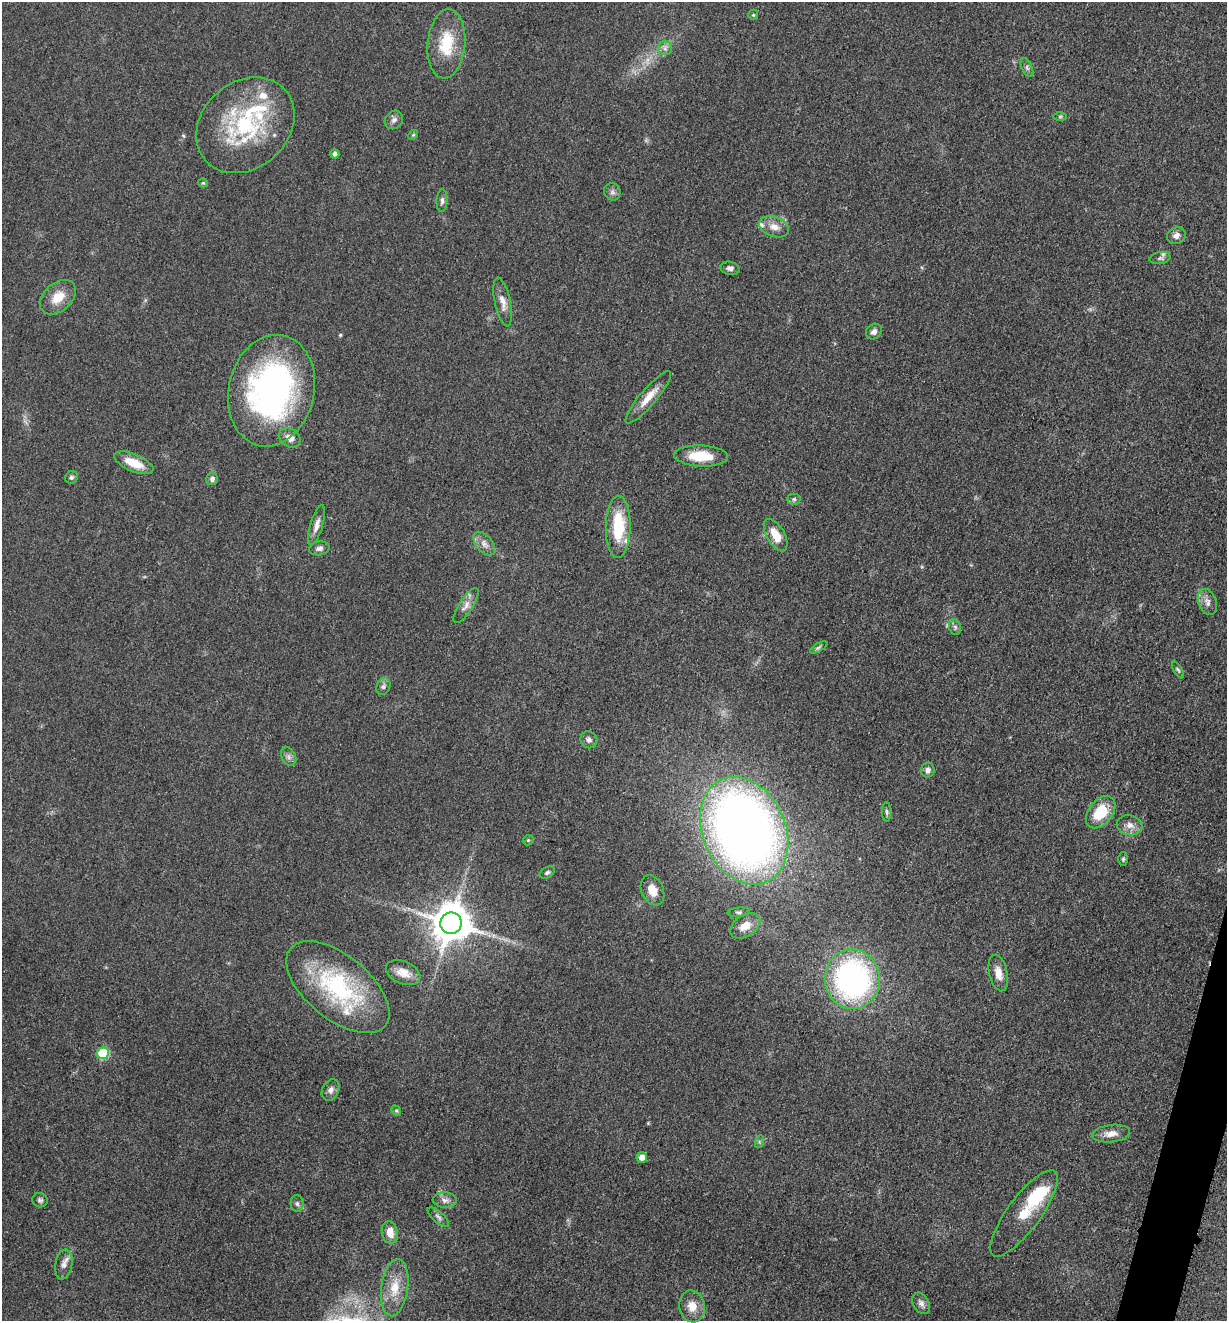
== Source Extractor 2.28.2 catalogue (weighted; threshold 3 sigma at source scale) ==
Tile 6 of 4 x 4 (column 2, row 2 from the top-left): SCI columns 1490-2714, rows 2649-3967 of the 5306 x 5294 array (HDU 1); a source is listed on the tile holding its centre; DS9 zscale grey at full resolution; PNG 1229 x 1323 px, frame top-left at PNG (2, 2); each listed source drawn as its Kron ellipse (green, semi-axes under 4 px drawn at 4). Shown black and unused: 1% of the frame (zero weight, under 3 of 5 exposures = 1% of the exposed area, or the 3 px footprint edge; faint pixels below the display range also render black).
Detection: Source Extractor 2.28.2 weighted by HDU 2 'WHT'; one run over the whole footprint, this tile lists its part. Background 0.0505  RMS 0.0057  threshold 0.0256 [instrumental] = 3 sigma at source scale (4.5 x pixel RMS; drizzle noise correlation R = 1.50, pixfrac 1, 0.05/0.05 arcsec/px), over >= 5 px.
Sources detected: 82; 1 inside a brighter object's white glare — neither listed nor drawn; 9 inside a brighter listed object's ellipse — not listed separately; the other 72 listed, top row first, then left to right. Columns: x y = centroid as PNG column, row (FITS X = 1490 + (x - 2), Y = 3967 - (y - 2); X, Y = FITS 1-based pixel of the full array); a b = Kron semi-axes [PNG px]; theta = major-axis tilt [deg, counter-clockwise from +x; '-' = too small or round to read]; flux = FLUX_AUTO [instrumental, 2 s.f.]
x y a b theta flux
753 15 5 5 - 0.82
446 44 35 18 85 22
665 48 7 7 - 2.1
1027 68 10 5 -64 1.5
1060 116 6 4 1 0.82
394 120 10 8 45 2.2
245 125 53 43 41 65
413 135 5 4 - 0.68
335 154 4 4 - 2.1
203 183 5 4 - 0.68
612 192 9 8 - 2
442 201 11 5 87 1.9
774 227 15 9 -21 5.2
1176 236 10 8 27 2.9
1160 258 10 6 10 1.6
730 268 9 6 -12 2.2
58 297 21 14 41 10
503 302 25 8 -78 5.2
874 332 8 7 - 2.5
271 391 56 43 77 170
648 397 33 8 50 8.6
290 438 11 8 -32 4.6
701 456 27 10 -2 17
134 463 21 8 -22 12
71 477 6 6 - 1.4
212 479 6 6 - 1.8
794 499 6 5 - 1.1
316 525 20 6 73 4
618 527 31 12 89 28
776 535 18 9 -60 9.7
484 543 14 8 -49 3.7
319 548 10 7 11 2.1
1207 602 13 9 -69 3.6
466 605 20 7 57 3.9
955 627 8 6 -76 1.5
819 647 10 4 30 1.2
1178 670 9 4 -58 1
383 686 8 6 66 1.8
589 740 9 8 - 2.1
289 757 10 6 -61 2.1
928 770 7 7 - 1.9
887 812 9 5 -89 1.3
1101 812 18 12 51 19
1130 825 13 10 -13 4.2
744 831 56 41 -66 550
528 840 5 4 - 0.69
1123 859 7 5 89 1
547 872 8 5 31 1.2
652 890 16 11 -66 7.1
739 912 11 4 5 1.3
451 923 11 10 - 1800
745 926 17 10 33 6.9
403 973 18 11 -23 6.6
998 973 18 9 -77 5.9
852 979 30 27 -83 160
338 987 61 32 -39 71
103 1053 6 5 - 39
331 1090 11 8 61 2.7
396 1111 5 4 - 0.7
1111 1134 19 8 6 5.1
759 1142 6 4 73 0.92
642 1157 5 5 - 4.4
40 1200 8 7 - 1.5
445 1200 12 7 -3 2.8
297 1204 8 6 -88 1.7
1024 1213 52 16 54 18
438 1217 13 5 -42 1.9
390 1232 11 8 -79 6.1
64 1264 15 8 80 3.8
395 1288 29 13 82 13
921 1303 11 7 -60 2.8
692 1306 16 13 -79 7.3